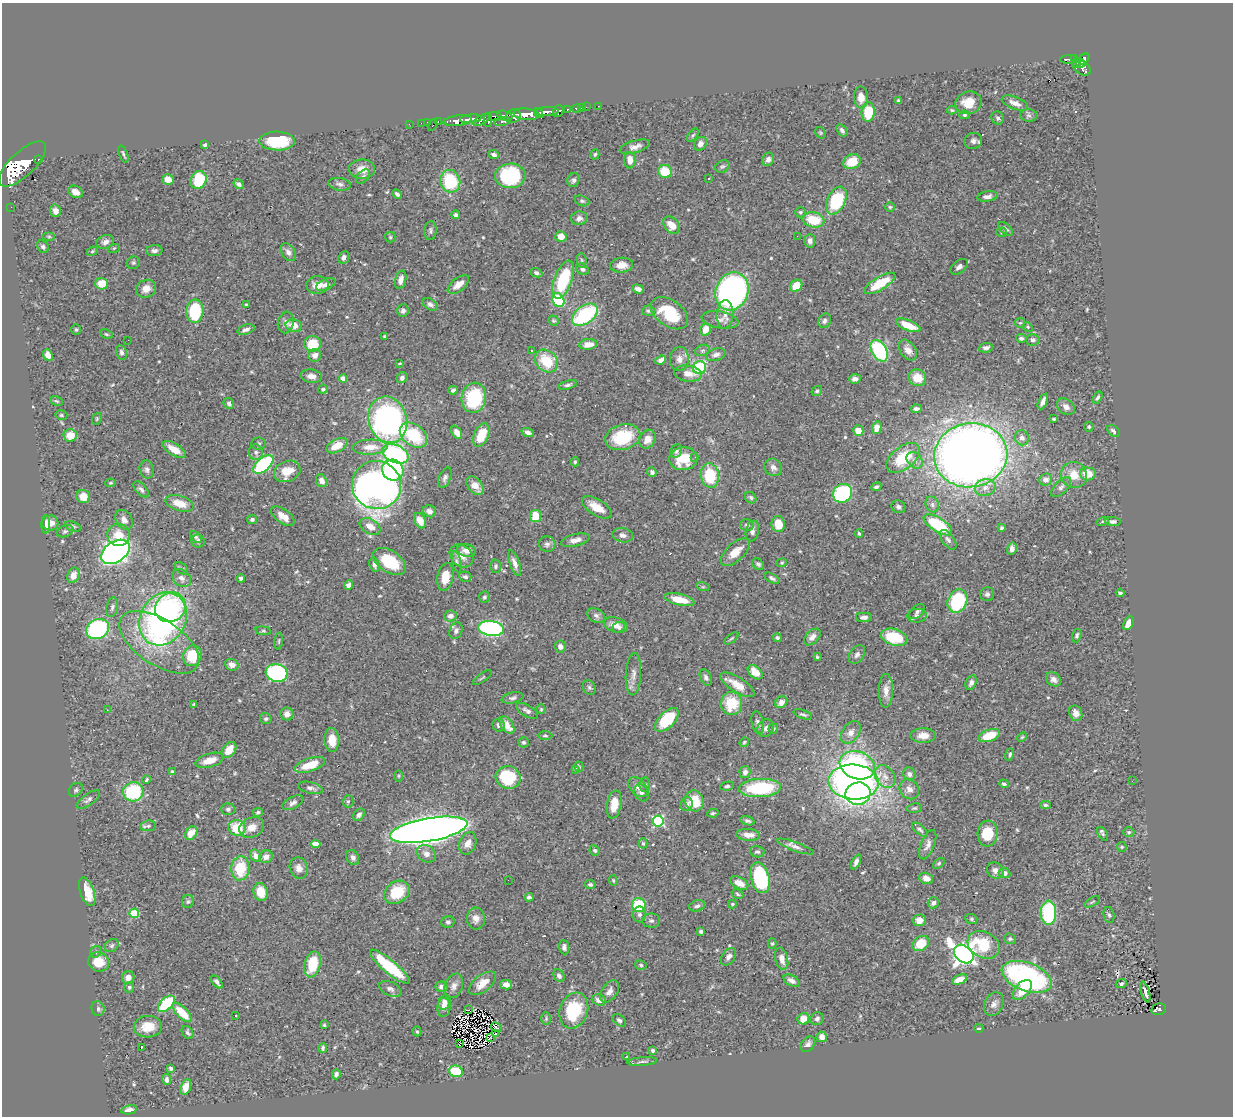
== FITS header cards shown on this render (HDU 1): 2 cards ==
NAXIS1  =                 1231
NAXIS2  =                 1114

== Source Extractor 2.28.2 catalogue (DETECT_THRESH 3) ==
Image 1231 x 1114 px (HDU 1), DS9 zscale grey, 1 PNG px = 1 image px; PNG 1235 x 1118 px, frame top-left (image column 1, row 1114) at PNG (2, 3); each listed source drawn as its Kron ellipse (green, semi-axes under 4 px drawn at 4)
Background 0.687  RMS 0.032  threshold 0.0948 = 3 sigma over >= 5 px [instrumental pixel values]
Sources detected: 565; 7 with non-positive FLUX_AUTO (blend fragments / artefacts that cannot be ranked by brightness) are neither listed nor drawn; of the other 558, the 500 brightest by FLUX_AUTO listed and drawn (58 fainter detections omitted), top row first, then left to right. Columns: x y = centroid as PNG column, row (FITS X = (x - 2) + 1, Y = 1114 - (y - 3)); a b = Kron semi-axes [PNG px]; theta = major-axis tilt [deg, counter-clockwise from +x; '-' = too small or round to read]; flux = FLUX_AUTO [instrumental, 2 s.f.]
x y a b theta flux
1069 59 8 3 4 140
1074 59 4 3 - 140
1084 59 6 4 43 430
1076 63 5 3 - 94
1081 63 4 3 - 160
1082 68 10 6 -35 410
861 97 11 7 -87 18
898 101 3 3 - 3.2
968 103 13 11 18 40
1015 103 14 6 -21 15
598 106 2 2 - 8.7
586 107 2 2 - 11
581 108 2 2 - 7.4
576 109 4 3 - 48
567 110 4 3 - 190
952 110 5 4 - 3.1
558 111 6 5 - 250
547 112 12 4 3 1300
868 112 10 6 84 70
539 113 5 3 - 590
526 114 13 5 -5 2800
965 115 5 4 - 3.5
1029 115 8 6 -3 6.4
495 116 7 4 -9 590
505 116 8 4 -18 370
513 116 8 6 31 950
998 118 6 6 - 4.9
471 119 11 4 7 1400
482 120 10 4 30 490
488 120 7 3 -89 390
458 121 14 5 7 1500
428 122 3 2 - 26
438 122 3 2 - 30
502 122 8 3 9 240
421 123 2 2 - 9.9
409 124 2 2 - 10
432 125 6 3 63 91
842 130 7 4 -55 6.1
820 133 6 4 -57 2.9
693 135 7 4 54 3.5
277 141 18 9 -1 110
973 141 9 8 - 9.1
700 144 7 6 - 11
205 145 4 3 - 3.7
635 147 15 6 16 12
123 154 9 2 -68 3.7
494 154 5 4 - 5.8
595 154 5 4 - 3
38 159 3 3 - 70
768 159 7 6 - 9.8
630 160 8 5 -86 18
852 162 9 7 26 48
22 164 30 12 43 2800
722 166 7 6 - 4.4
362 169 13 9 -1 22
665 171 7 6 - 53
363 176 8 5 44 5.5
510 176 15 12 2 170
709 178 3 3 - 5.9
168 179 6 5 - 22
199 180 9 7 68 85
573 180 7 6 - 5.6
450 181 11 10 - 110
239 184 6 4 -33 6.1
340 184 11 6 -9 6.9
75 192 8 5 -30 17
397 194 5 3 - 5.7
987 196 10 5 9 9.3
836 200 15 9 64 160
582 201 7 5 -22 4.4
11 207 2 2 - 9.1
890 207 5 5 - 2.9
56 211 6 5 - 13
800 212 5 5 - 3.9
456 215 4 4 - 5.9
579 218 8 7 - 8.9
813 220 11 7 -12 61
671 225 9 7 -49 30
1006 229 9 5 -40 6.9
430 230 9 6 86 5.5
1001 232 5 4 - 2.8
561 236 5 5 - 24
797 236 3 2 - 2.9
49 237 6 4 0 2.5
390 237 5 5 - 3.1
810 241 7 5 85 8
105 242 9 6 20 11
43 247 7 5 -54 4.7
114 248 6 3 18 2.4
92 251 6 4 23 3.2
154 251 8 5 4 8
288 252 10 6 -57 10
344 257 6 5 - 7.4
582 260 7 4 -83 3.8
133 263 6 6 - 4.2
622 265 11 7 4 19
959 267 10 6 39 9.6
582 269 7 5 -31 5.7
536 273 6 4 -24 5.6
401 280 9 5 76 14
563 280 20 9 69 130
102 283 6 6 - 35
880 283 18 6 31 68
317 285 11 9 2 22
326 285 10 5 22 9
458 285 12 6 38 17
796 286 6 5 - 32
146 289 10 8 25 19
638 289 6 4 -18 8.9
732 291 19 16 68 810
558 300 7 5 -61 140
246 304 3 2 - 2.6
430 304 8 5 -34 6.9
195 311 11 8 87 130
403 311 6 5 - 5.3
648 311 6 5 - 4.4
669 313 21 13 -35 85
725 314 14 8 87 17
585 315 14 9 36 190
720 320 19 8 -10 14
553 321 5 5 - 3.3
825 321 8 6 59 6.4
286 323 11 8 78 10
1020 323 5 5 - 2.8
908 325 13 5 -22 48
294 326 8 6 -11 23
1028 327 5 4 - 2.6
246 329 9 4 17 7.2
705 329 6 5 - 23
76 330 5 4 - 3
106 334 7 3 -27 2.8
385 336 4 3 - 4.2
1021 338 5 4 - 6
128 340 2 2 - 21
1033 340 7 6 - 5.5
313 344 8 8 - 59
588 344 9 5 6 21
986 348 7 4 9 8
531 350 3 2 - 3.1
702 350 7 5 18 4.5
908 350 11 7 -56 17
879 351 12 7 -59 220
121 352 7 5 -79 6.5
48 355 6 4 -65 15
315 355 6 6 - 14
716 355 10 6 16 8.8
679 359 12 9 86 16
661 360 5 4 - 12
546 361 13 10 -41 72
400 363 3 2 - 2.7
700 368 7 6 - 180
688 374 14 8 -8 17
311 376 11 6 -9 12
343 378 4 4 - 18
402 378 6 5 - 6.9
917 378 9 8 - 37
855 379 6 4 5 9.6
568 385 9 4 16 5.4
323 389 5 4 - 4.6
453 390 4 3 - 4.6
817 391 5 4 - 4
1098 397 6 4 61 4.3
474 398 15 12 79 130
57 401 7 4 -26 3
1043 401 8 4 65 9.1
229 403 6 5 - 5.5
1066 407 10 7 -37 12
916 409 5 4 - 6.3
61 415 6 4 -14 3.2
97 419 6 4 70 2.7
1054 419 3 3 - 3
388 420 23 19 -73 590
1089 427 5 4 - 3.6
877 428 6 5 - 21
858 431 5 5 - 24
1114 431 7 5 -38 6.6
457 432 7 4 -61 13
528 432 6 4 -19 8.5
70 435 7 6 - 33
413 435 15 10 -37 110
481 435 12 7 67 53
623 437 18 12 16 88
1022 438 7 7 - 9.9
647 439 10 7 61 18
259 444 7 6 - 4.1
337 446 11 6 27 34
370 447 18 7 2 27
174 449 13 6 -31 25
676 451 7 5 61 4.6
256 452 8 7 - 7.4
395 454 14 8 -23 290
971 455 37 32 9 2800
695 457 3 2 - 4
903 458 19 11 38 90
683 459 14 11 5 53
915 460 9 7 -45 11
575 462 4 4 - 2.9
263 465 12 6 41 250
773 467 9 8 - 9.4
147 469 9 7 -78 7.1
393 470 11 10 - 280
287 471 13 10 24 40
652 472 5 4 - 4.9
1088 474 8 6 -2 40
1074 475 13 12 - 38
710 476 12 9 -83 93
445 478 11 6 67 7.2
1046 480 6 6 - 14
322 481 7 5 -59 13
110 483 5 4 - 2.5
377 485 24 24 - 1200
475 486 10 7 -50 22
876 487 5 3 - 4.8
1061 487 12 6 46 9.5
985 488 10 8 14 15
141 489 10 5 -47 6.5
843 493 10 9 - 210
83 496 7 6 - 28
751 498 6 5 - 4.8
180 503 14 7 -17 34
932 504 8 6 -63 7.2
597 507 17 8 -32 36
898 507 7 6 - 6.3
429 511 7 6 - 10
283 516 13 7 -35 23
536 516 6 5 - 47
252 519 5 4 - 4.3
124 520 11 8 -54 12
420 521 8 5 -65 23
1103 521 6 4 18 2.6
1113 522 7 4 -2 6.9
50 523 8 7 - 20
46 524 9 4 -89 12
778 524 8 6 -81 32
747 525 6 6 - 6.5
938 525 16 7 -32 130
73 526 8 5 -18 4.3
370 526 11 7 -30 19
1001 528 4 3 - 4.6
65 531 8 5 22 5.4
752 531 10 6 76 11
859 533 4 3 - 3.2
118 535 11 11 - 35
623 535 10 7 -12 9.7
196 537 7 4 -46 5.1
575 540 14 6 14 15
948 540 11 6 -53 7.5
198 541 7 6 - 6.2
547 544 8 7 - 7.3
1012 549 6 5 - 8.1
466 550 9 6 -10 18
115 552 16 10 34 1200
735 552 18 8 43 31
461 556 13 10 -42 20
390 561 18 10 -35 74
457 562 11 4 -78 5.7
514 563 13 5 -70 12
782 563 5 4 - 2.8
758 564 7 5 -41 4.7
374 565 7 5 -64 6.5
496 566 6 5 - 4.7
182 568 7 5 -42 5
73 575 8 6 67 20
445 577 14 8 79 38
465 577 6 5 - 5.2
182 578 10 8 -39 11
241 578 4 4 - 6.4
772 578 8 4 -30 5.5
348 585 5 4 - 9.3
703 587 6 4 -17 3.4
1120 593 4 3 - 3.7
987 594 7 6 - 5.6
484 597 6 5 - 4.4
679 600 15 5 -13 41
957 601 12 9 65 170
112 607 10 5 78 5.8
170 607 16 14 39 130
917 612 9 6 43 6.2
596 615 10 6 -26 7.8
450 616 6 5 - 11
917 616 10 7 6 7.7
864 617 8 5 0 8.4
163 619 27 23 59 680
1128 623 7 4 63 25
616 625 12 7 -16 18
619 627 6 5 - 7.2
491 628 13 7 -7 430
98 629 12 10 25 260
263 631 8 4 -7 3.2
456 631 8 6 64 7.4
1077 636 7 4 73 4.2
812 637 10 6 45 11
894 637 13 8 -17 87
732 638 8 3 40 2.8
777 638 4 4 - 3.6
279 641 8 3 85 2.8
159 642 45 23 -33 150
560 646 6 5 - 9.8
857 655 10 7 56 7.3
192 656 10 9 - 71
817 657 3 3 - 2.5
232 665 7 5 -19 12
755 672 8 5 -43 24
277 673 11 9 -15 330
633 674 21 7 87 15
706 677 8 5 -65 6.2
482 678 11 3 37 3
1053 679 8 6 -38 9.3
971 683 7 5 65 8
737 685 19 7 -32 30
589 687 7 6 - 5.2
886 691 17 7 90 17
512 698 11 5 12 6.1
781 702 6 5 - 12
731 703 11 11 - 71
194 704 4 3 - 2.7
541 709 4 4 - 2.5
107 710 3 2 - 4.8
527 711 12 5 -29 7.5
1076 713 8 6 -67 13
287 714 6 6 - 13
803 714 10 4 -19 4.4
266 719 6 5 - 4
667 720 15 7 45 98
758 723 12 5 -79 7.2
499 725 6 6 - 7.5
507 725 10 6 -54 26
765 728 9 7 63 8.4
773 729 5 5 - 3.6
851 732 13 8 53 15
923 735 12 7 1 20
545 736 7 3 0 2.7
989 736 11 6 20 51
1022 737 5 4 - 2.5
332 740 12 7 -87 32
524 742 5 5 - 4.6
744 742 5 4 - 2.5
229 750 9 6 53 27
1010 754 6 4 72 4.1
209 760 14 7 16 29
310 765 16 6 18 48
857 765 18 13 -21 300
579 767 5 4 - 2.8
575 769 4 4 - 3.3
172 771 4 3 - 3.2
745 772 6 5 - 8.3
909 774 6 6 - 8.8
399 776 6 4 -90 2.7
508 777 12 11 - 130
885 777 12 9 -56 18
147 780 4 3 - 2.8
1132 781 2 2 - 3.8
853 782 25 17 -4 970
1004 784 5 4 - 3.4
645 785 7 5 -90 4.6
727 786 7 4 8 4.1
638 787 11 7 -48 12
310 788 13 5 -14 8.2
760 788 21 9 3 150
909 789 10 9 - 13
76 790 8 6 45 4.6
133 792 10 9 - 140
641 793 9 6 -62 7.5
858 794 12 11 - 260
88 799 14 5 35 7
348 801 6 5 - 3.8
694 801 10 9 - 47
293 803 11 6 27 7.7
614 804 14 7 80 38
687 804 7 6 - 9.5
1045 805 5 4 - 3.7
914 808 8 4 7 3.7
228 809 7 6 - 5.2
258 812 5 4 - 4
713 813 5 3 - 3.8
359 815 7 5 49 6.9
658 821 5 5 - 240
747 821 7 4 -17 5.1
148 826 8 5 9 5.3
252 827 13 10 26 23
237 828 8 8 - 63
429 830 39 11 10 3600
920 830 9 4 -38 4.9
1129 832 5 5 - 3.6
191 833 7 5 56 31
988 834 13 10 84 63
1103 834 7 4 -57 3.8
748 835 12 6 -4 18
468 843 11 8 67 16
643 843 5 4 - 2.9
316 844 5 4 - 39
928 845 15 6 68 12
795 847 20 4 -20 10
1122 847 5 4 - 2.6
595 850 5 5 - 4.3
757 852 7 5 -12 5.5
426 854 10 8 -30 12
256 856 6 5 - 13
266 857 7 6 - 13
353 858 8 6 -64 6.7
856 862 8 4 65 7.4
939 863 7 4 40 3.3
240 868 12 9 85 78
299 868 11 9 -71 14
995 870 9 7 -35 11
1004 873 6 5 - 11
760 878 16 9 -76 190
926 878 7 5 -20 15
508 880 2 2 - 3.6
613 880 5 4 - 2.6
739 883 10 5 -28 22
590 885 5 4 - 5.2
87 892 15 7 -70 42
261 892 9 7 -73 35
397 892 13 10 35 79
737 894 6 4 -29 3.4
529 897 4 4 - 5.4
188 901 7 6 - 4.1
1092 902 9 2 29 2.5
933 903 6 5 - 8.5
732 904 4 4 - 2.7
639 905 7 6 - 85
697 906 8 5 16 5.8
134 913 5 4 - 86
1048 913 12 7 90 220
639 914 8 6 88 6.7
1109 915 8 5 -77 4.7
476 918 11 9 -85 14
971 919 6 5 - 3.2
919 920 6 6 - 15
651 921 9 7 0 5.6
448 922 6 6 - 4.8
701 931 3 3 - 6.2
1010 939 6 5 - 4
921 943 9 7 38 49
772 944 5 4 - 2.9
984 945 17 12 -28 89
112 946 7 6 - 5.1
564 947 7 5 -84 6.7
96 952 6 5 - 4.8
964 954 11 8 -40 1500
728 957 10 6 53 8.2
782 959 11 6 -77 17
99 962 10 9 - 40
313 964 13 8 76 67
641 965 6 4 -16 3.7
390 967 25 6 -40 130
559 976 7 5 -64 6.2
1027 977 26 14 -20 390
128 978 6 6 - 14
959 979 8 4 23 22
791 981 9 5 -31 12
217 982 8 4 -50 6.9
482 983 16 8 37 26
1121 984 5 4 - 4.6
506 985 6 4 -13 11
454 986 13 8 68 13
129 987 5 5 - 5
441 987 6 5 - 7.4
390 989 12 7 -25 9
1022 990 12 7 48 43
609 991 12 7 54 13
1145 992 11 2 -74 5.1
599 1000 7 5 -19 12
444 1002 7 6 - 11
166 1004 10 5 44 120
994 1004 12 9 64 12
444 1007 9 6 83 22
98 1009 7 6 - 5.3
1159 1009 7 6 - 88
468 1010 4 2 - 2.5
574 1010 18 14 71 120
182 1013 12 5 -46 49
235 1016 3 2 - 2.4
546 1018 6 5 - 3.4
803 1019 6 5 - 22
817 1019 7 6 - 5.9
619 1020 7 5 -41 5.7
324 1025 4 3 - 2.7
148 1027 14 11 4 35
497 1027 6 3 -32 12
979 1028 4 3 - 2.7
417 1032 5 4 - 3.2
188 1033 7 5 -57 5.5
496 1034 3 2 - 2.5
490 1037 3 2 - 3.2
822 1037 5 5 - 12
459 1044 2 2 - 3.7
808 1044 9 6 48 8
141 1048 3 2 - 23
323 1048 5 4 - 4.4
653 1051 4 4 - 5.6
626 1057 3 3 - 7.8
642 1062 15 4 4 6.1
171 1068 4 3 - 3.9
456 1071 7 6 - 76
336 1074 5 4 - 5.4
167 1080 5 4 - 6.5
186 1087 8 5 71 17
129 1110 8 4 11 8.8
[58 fainter detections neither listed nor drawn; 7 non-positive-flux detections neither listed nor drawn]